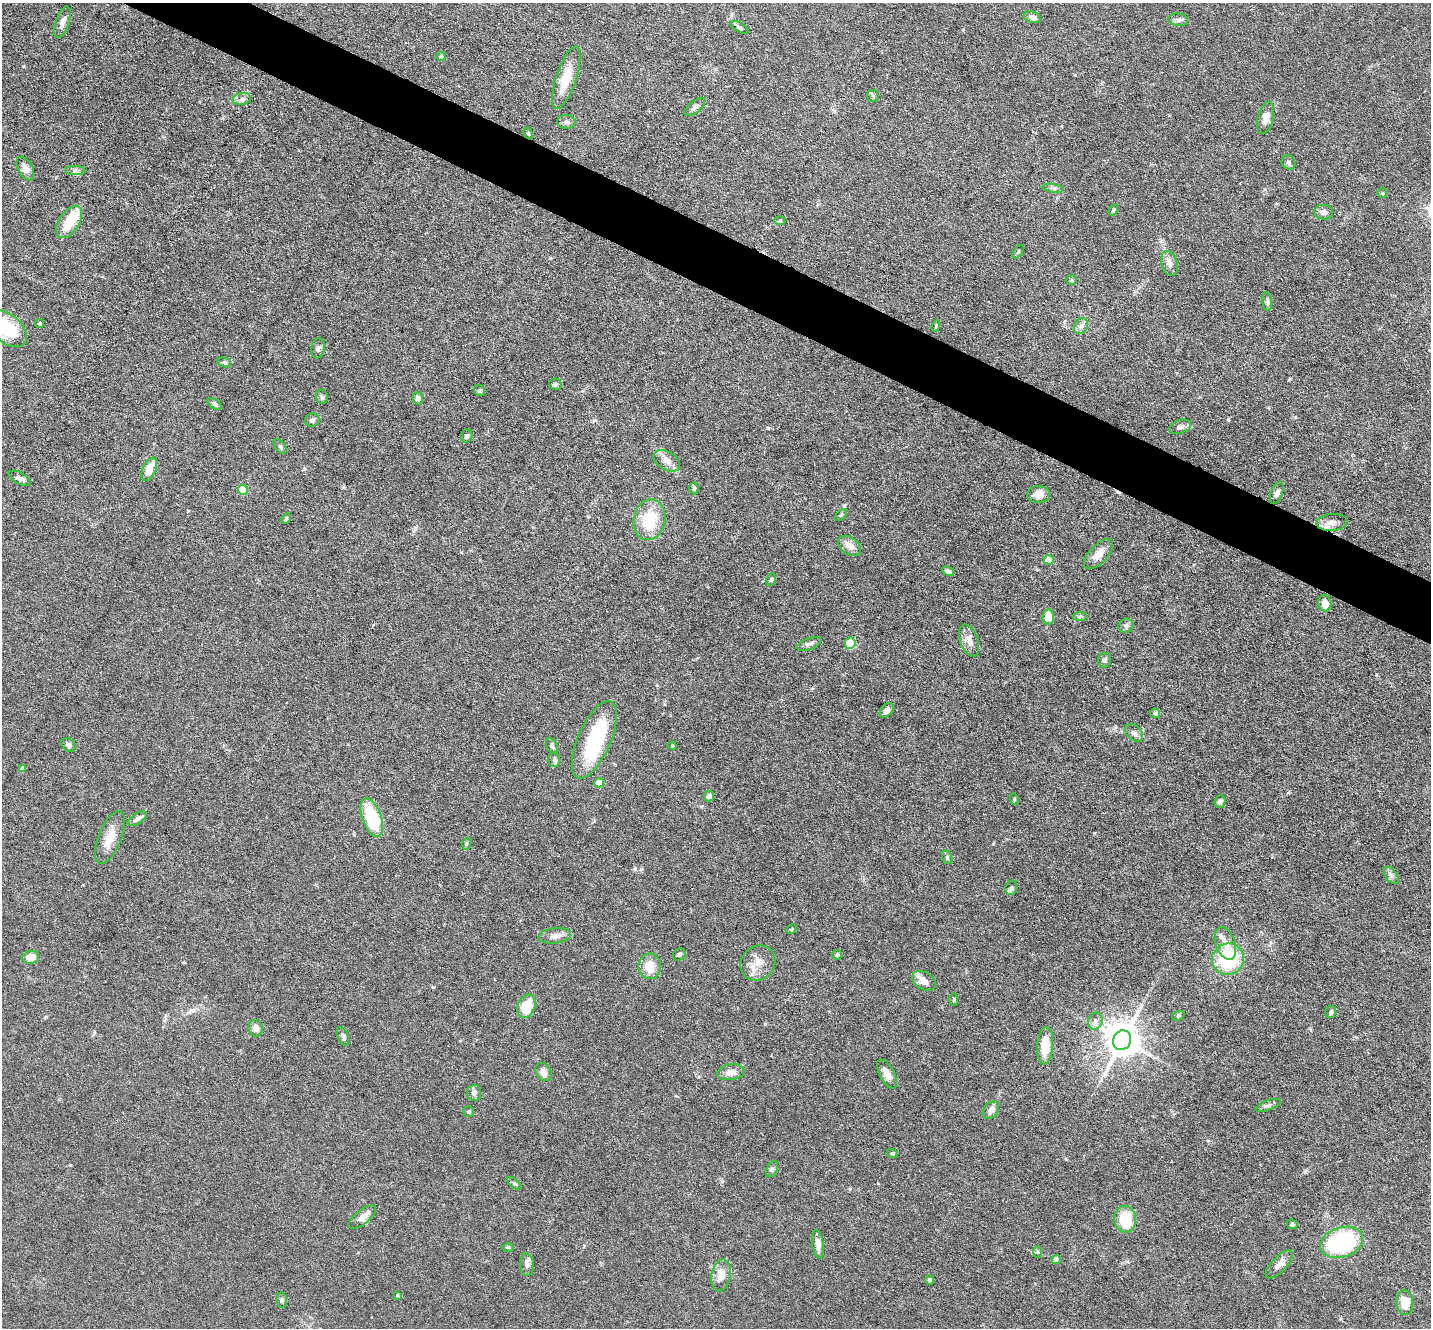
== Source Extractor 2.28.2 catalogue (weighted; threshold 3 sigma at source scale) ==
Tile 11 of 4 x 4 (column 3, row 3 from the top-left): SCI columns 2859-4287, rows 1469-2794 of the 5716 x 5726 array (HDU 1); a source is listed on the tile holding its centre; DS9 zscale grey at full resolution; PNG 1433 x 1330 px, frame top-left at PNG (2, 3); each listed source drawn as its Kron ellipse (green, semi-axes under 4 px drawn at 4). Shown black and unused: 4% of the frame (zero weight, under 3 of 6 exposures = <1% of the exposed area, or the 3 px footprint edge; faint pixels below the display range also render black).
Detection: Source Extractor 2.28.2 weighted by HDU 2 'WHT'; one run over the whole footprint, this tile lists its part. Background 0.0632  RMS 0.0045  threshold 0.0185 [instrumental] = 3 sigma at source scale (4.09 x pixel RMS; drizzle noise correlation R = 1.36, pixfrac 0.8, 0.05/0.05 arcsec/px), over >= 5 px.
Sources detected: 135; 2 inside a brighter object's white glare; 1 cosmic-ray / hot-pixel residue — neither listed nor drawn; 4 inside a brighter listed object's ellipse — not listed separately; the other 128 listed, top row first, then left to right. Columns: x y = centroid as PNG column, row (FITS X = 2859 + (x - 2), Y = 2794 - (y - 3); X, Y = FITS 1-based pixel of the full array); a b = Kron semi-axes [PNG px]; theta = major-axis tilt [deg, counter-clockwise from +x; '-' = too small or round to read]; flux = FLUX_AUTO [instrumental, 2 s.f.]
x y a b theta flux
1032 17 9 5 -17 2
1178 20 10 6 -9 1.3
62 22 16 7 70 2.1
739 27 10 4 -30 0.96
441 56 4 4 - 0.52
566 78 33 10 71 10
873 96 6 5 - 0.65
242 99 9 6 11 1.6
695 107 12 6 40 1.5
1266 118 16 8 76 4.2
566 122 9 7 -3 1.6
528 133 6 4 -58 0.53
1288 162 7 6 - 1
25 168 13 7 -61 3.1
75 171 10 4 -1 1.1
1053 188 10 3 -10 0.88
1382 193 5 4 - 0.54
1113 210 6 4 61 0.57
1324 212 9 7 -5 1.8
780 220 6 4 1 0.53
69 222 18 10 57 12
1018 252 8 4 55 0.58
1169 263 13 8 -74 2.4
1072 280 5 5 - 0.56
1267 301 9 5 -84 1
40 324 4 4 - 0.64
936 326 5 3 - 0.41
1081 326 8 6 64 1.5
7 329 23 14 -42 21
318 348 10 6 80 1.3
224 362 7 5 -15 0.73
555 384 6 5 - 0.79
480 391 6 5 - 0.82
322 397 7 6 - 0.91
418 398 6 5 - 2
214 404 8 4 -34 1.2
312 420 7 6 - 1.1
1180 427 11 6 21 1.7
467 436 6 5 - 1
280 447 8 5 -52 0.83
667 461 14 9 -32 3.3
149 469 12 6 65 5.7
19 478 12 5 -28 1.9
694 488 6 4 88 0.88
243 490 5 5 - 13
1277 493 11 6 69 1.5
1038 495 11 8 1 4.3
841 515 7 4 45 0.59
286 519 6 3 63 0.63
649 520 20 16 78 17
1332 522 15 8 4 3.3
849 546 12 8 -38 3.6
1098 554 19 9 47 4.9
1049 560 5 4 - 8.4
948 571 6 4 -26 1.3
771 580 7 4 63 0.61
1325 603 8 6 -80 3.9
1080 616 7 4 2 0.79
1048 617 7 6 - 6
1126 626 8 7 - 1.2
969 640 17 9 -70 4.1
850 643 5 5 - 29
809 644 13 5 19 1.5
1105 660 7 6 - 1
887 710 8 5 48 2.2
1155 713 5 4 - 1.6
1134 733 10 7 -43 1.6
594 740 41 16 66 38
68 745 8 6 -44 1.6
552 746 8 5 -65 1.1
672 746 4 4 - 0.49
554 760 7 6 - 1
22 769 4 4 - 2.4
599 783 4 4 - 8.6
709 796 5 5 - 1.5
1014 799 6 3 -73 0.39
1220 801 6 5 - 1.3
372 818 20 9 -70 23
138 819 10 5 35 1.8
110 838 28 11 68 7
466 844 6 3 72 0.44
947 857 7 5 -74 0.84
1391 876 10 5 -53 1.3
1011 888 7 5 75 0.94
791 929 6 4 38 0.59
555 936 16 7 7 3
1225 943 17 9 -70 3.9
679 955 7 6 - 1
837 955 5 4 - 0.79
30 957 8 6 7 4.7
1228 959 16 15 - 28
758 963 18 16 47 6
650 966 13 11 -87 6.2
924 981 13 8 -31 2.9
954 1000 6 3 -90 0.44
526 1006 12 8 67 11
1331 1012 6 5 - 1
1178 1016 6 4 18 0.55
1095 1021 9 7 69 2
256 1028 8 7 - 2.7
343 1036 10 5 -68 1.1
1122 1040 10 9 - 950
1045 1046 19 8 85 10
543 1072 9 7 -59 2.7
731 1072 13 8 8 3.7
887 1074 16 7 -62 3.6
474 1093 8 7 - 1.8
1268 1105 13 5 20 1.3
991 1110 9 7 50 2.6
468 1112 5 5 - 0.63
892 1153 5 3 - 0.52
772 1169 8 5 65 0.92
514 1183 9 4 -39 0.79
362 1217 16 7 38 3
1125 1219 13 11 -82 15
1292 1224 5 4 - 0.73
1342 1242 22 15 18 46
818 1244 14 5 -82 2.9
508 1247 6 4 -1 0.51
1038 1252 6 4 -90 0.52
1056 1259 4 4 - 2.6
527 1264 11 7 -85 2.1
1279 1264 18 7 46 3.5
721 1275 16 9 79 4.8
929 1280 5 4 - 1.1
397 1295 4 3 - 0.41
282 1300 8 5 -82 0.88
1405 1303 12 8 -86 7.7
Isophote crosses this tile's border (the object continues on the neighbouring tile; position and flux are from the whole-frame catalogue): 1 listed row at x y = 7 329
Unlisted compact peaks at least as high as the median listed source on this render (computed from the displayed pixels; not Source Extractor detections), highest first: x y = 1228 419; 768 428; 550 258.